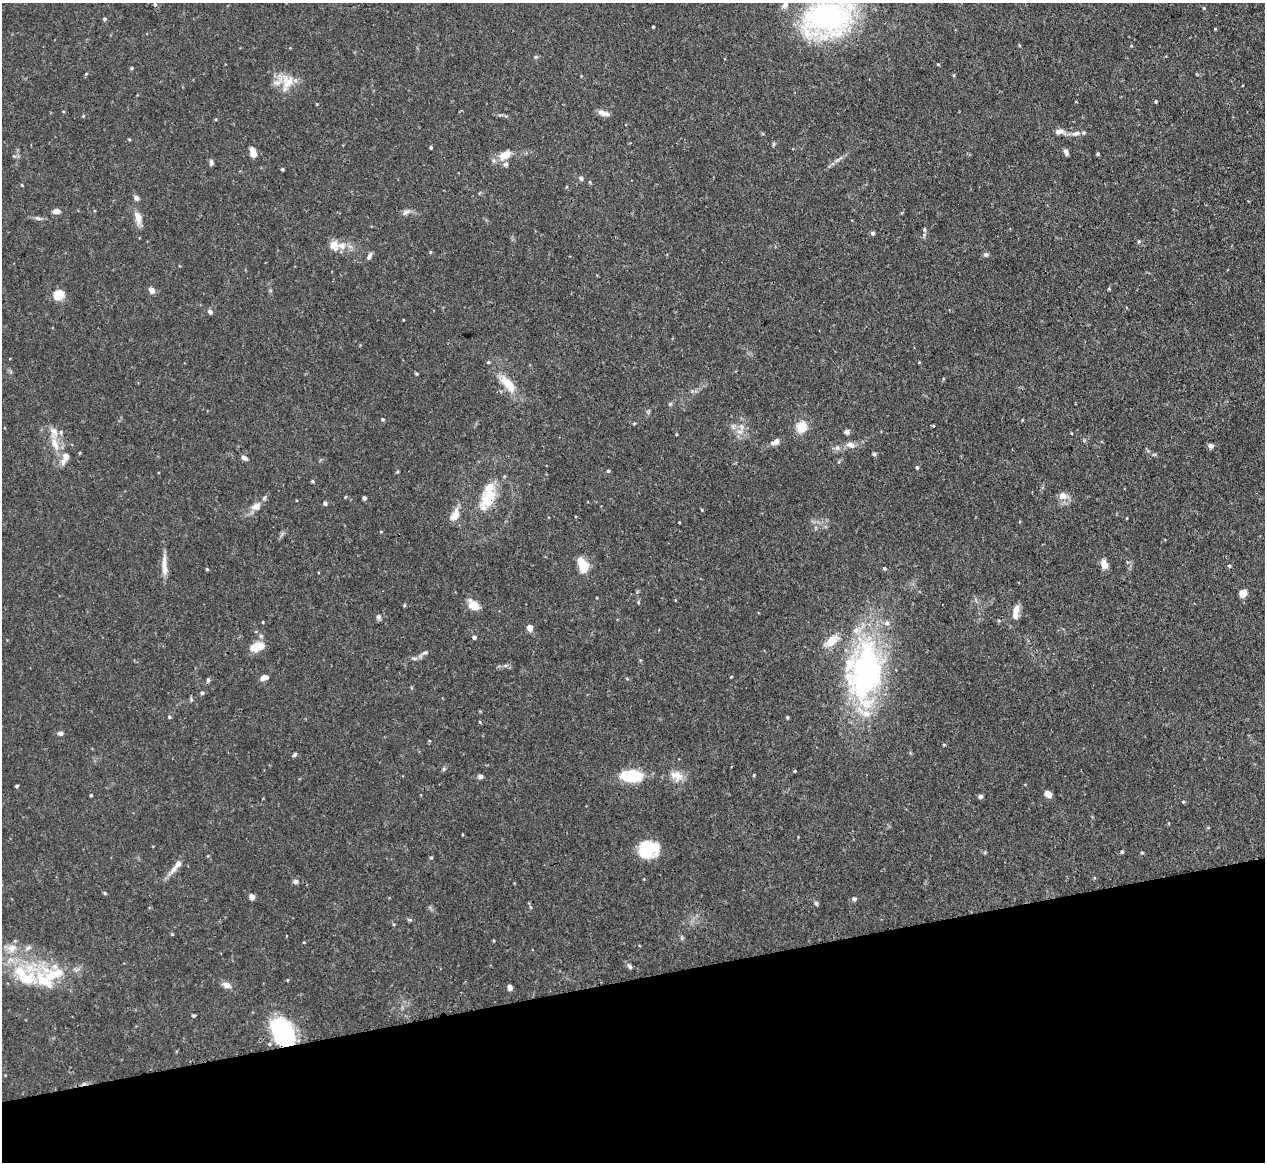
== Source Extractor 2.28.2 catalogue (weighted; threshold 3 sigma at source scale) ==
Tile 14 of 4 x 4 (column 2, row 4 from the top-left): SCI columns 1272-2534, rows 146-1305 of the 5067 x 5049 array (HDU 1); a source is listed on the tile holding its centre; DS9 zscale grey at full resolution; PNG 1267 x 1164 px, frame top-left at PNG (2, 3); no overlay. Shown black and unused: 16% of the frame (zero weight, under 3 of 4 exposures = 1% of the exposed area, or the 3 px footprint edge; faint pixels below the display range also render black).
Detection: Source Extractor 2.28.2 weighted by HDU 2 'WHT'; one run over the whole footprint, this tile lists its part. Background 0.0736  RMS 0.0041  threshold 0.0184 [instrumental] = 3 sigma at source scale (4.5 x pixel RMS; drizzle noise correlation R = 1.50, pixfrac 1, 0.05/0.05 arcsec/px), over >= 5 px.
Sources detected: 150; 1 inside a brighter object's white glare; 1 cosmic-ray / hot-pixel residue — not listed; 13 inside a brighter listed object's ellipse — not listed separately; the other 135 listed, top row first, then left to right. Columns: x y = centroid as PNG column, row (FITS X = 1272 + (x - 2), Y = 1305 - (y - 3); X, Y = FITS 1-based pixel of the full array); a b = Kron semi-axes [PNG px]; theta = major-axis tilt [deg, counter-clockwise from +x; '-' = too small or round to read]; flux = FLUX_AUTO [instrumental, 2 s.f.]
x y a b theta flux
785 5 11 7 44 1.9
1204 8 4 4 - 0.43
828 17 48 33 16 100
104 19 4 4 - 0.74
653 27 3 2 - 0.39
1019 45 4 3 - 0.38
535 57 6 5 - 0.62
938 64 5 3 - 0.38
132 68 5 3 - 0.38
86 74 4 4 - 0.39
287 82 20 17 70 7.9
1156 101 4 3 - 0.45
317 104 3 3 - 0.34
602 113 13 8 -19 2.2
83 116 4 3 - 0.37
1059 131 12 6 9 2
1076 133 12 7 11 2
774 144 6 4 89 0.52
431 147 3 3 - 0.61
1066 152 7 4 -68 1.4
253 153 9 5 -77 4.3
1098 154 4 4 - 0.53
504 155 13 8 26 6.1
837 160 9 4 32 1.1
211 163 8 5 79 1.1
506 164 6 5 - 1.1
282 169 3 3 - 0.56
581 178 6 5 - 0.76
590 182 5 3 - 0.41
136 198 7 6 - 1.2
56 211 8 5 0 1.8
406 212 12 6 31 1.4
138 217 16 8 -71 3.4
38 218 9 5 -24 1
872 233 5 4 - 0.93
1139 241 5 4 - 0.56
341 246 14 9 -29 4.1
430 252 4 3 - 0.37
986 254 6 6 - 1
369 256 9 5 58 1.3
151 290 7 6 - 2.4
59 295 7 5 16 24
210 312 6 5 - 1.2
488 362 4 4 - 0.49
919 362 4 3 - 0.34
416 374 4 3 - 0.49
508 384 27 11 -50 8.4
670 404 6 4 45 0.52
382 419 4 3 - 0.48
634 423 5 3 - 0.39
741 426 8 5 -59 1.2
934 426 3 2 - 0.41
801 427 12 12 - 6.5
61 432 5 5 - 0.71
740 432 10 4 0 1.5
847 432 6 5 - 1.3
776 442 11 6 22 2.2
55 444 21 8 -71 5.1
850 445 13 7 -19 2.4
1211 446 7 6 - 1.2
874 454 5 5 - 0.67
65 458 17 8 67 4
244 458 8 5 -36 1.3
917 467 5 4 - 0.54
608 471 4 3 - 0.6
397 472 5 3 - 0.43
312 481 4 4 - 0.55
1062 496 12 9 19 3
345 497 4 3 - 0.33
489 497 24 19 78 12
364 498 4 3 - 1.1
588 502 2 2 - 0.45
325 503 5 4 - 0.74
256 506 14 9 25 3
455 515 19 9 68 3.9
679 522 3 2 - 0.34
1104 564 10 7 -74 3.4
164 565 34 6 -89 4.3
583 565 13 8 -66 11
1229 566 4 3 - 0.56
884 568 4 4 - 0.71
207 569 4 4 - 0.44
1243 593 7 7 - 4
675 600 4 3 - 0.28
638 602 5 3 - 0.43
404 605 5 3 - 0.4
474 605 13 8 -41 5.7
1016 610 12 7 72 3.2
378 617 7 6 - 1.1
999 620 5 4 - 0.59
530 628 5 4 - 5.1
474 637 4 4 - 1.1
831 641 14 10 45 6
257 647 16 9 14 6.6
425 653 10 4 13 0.97
414 658 6 4 -18 0.7
865 672 63 35 83 110
264 677 7 5 17 2.8
208 680 7 5 88 0.69
202 693 5 4 - 0.92
191 699 6 4 -73 0.58
169 717 5 4 - 0.61
787 717 4 3 - 0.48
480 722 4 3 - 0.35
60 733 8 6 -11 0.95
295 754 5 4 - 0.91
444 769 6 5 - 0.65
795 771 3 3 - 0.41
754 775 5 3 - 0.38
631 776 22 11 -4 17
677 776 18 11 -17 4.6
480 777 6 5 - 1.1
16 786 3 3 - 0.63
1048 794 7 5 -45 2.7
91 795 3 3 - 0.47
980 796 5 4 - 1
1183 802 5 3 - 0.39
648 849 14 12 23 24
1122 852 4 3 - 0.55
431 858 4 4 - 0.44
174 869 18 7 54 2.9
295 882 6 5 - 1.1
252 897 6 5 - 1.8
854 899 5 5 - 1.1
816 904 7 4 -63 0.64
409 920 6 4 17 0.52
172 934 4 3 - 0.39
12 948 14 12 34 4.4
28 948 8 5 40 1.2
629 966 9 5 -51 1.1
43 981 34 22 -68 18
226 985 12 8 -22 2.1
510 987 7 5 -69 1.4
193 1016 5 3 - 0.48
283 1032 25 17 -59 49
Overlapping masked pixels (flux is a lower limit): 2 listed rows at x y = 489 497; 283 1032
Isophote crosses this tile's border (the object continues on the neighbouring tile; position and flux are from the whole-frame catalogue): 1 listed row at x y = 828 17